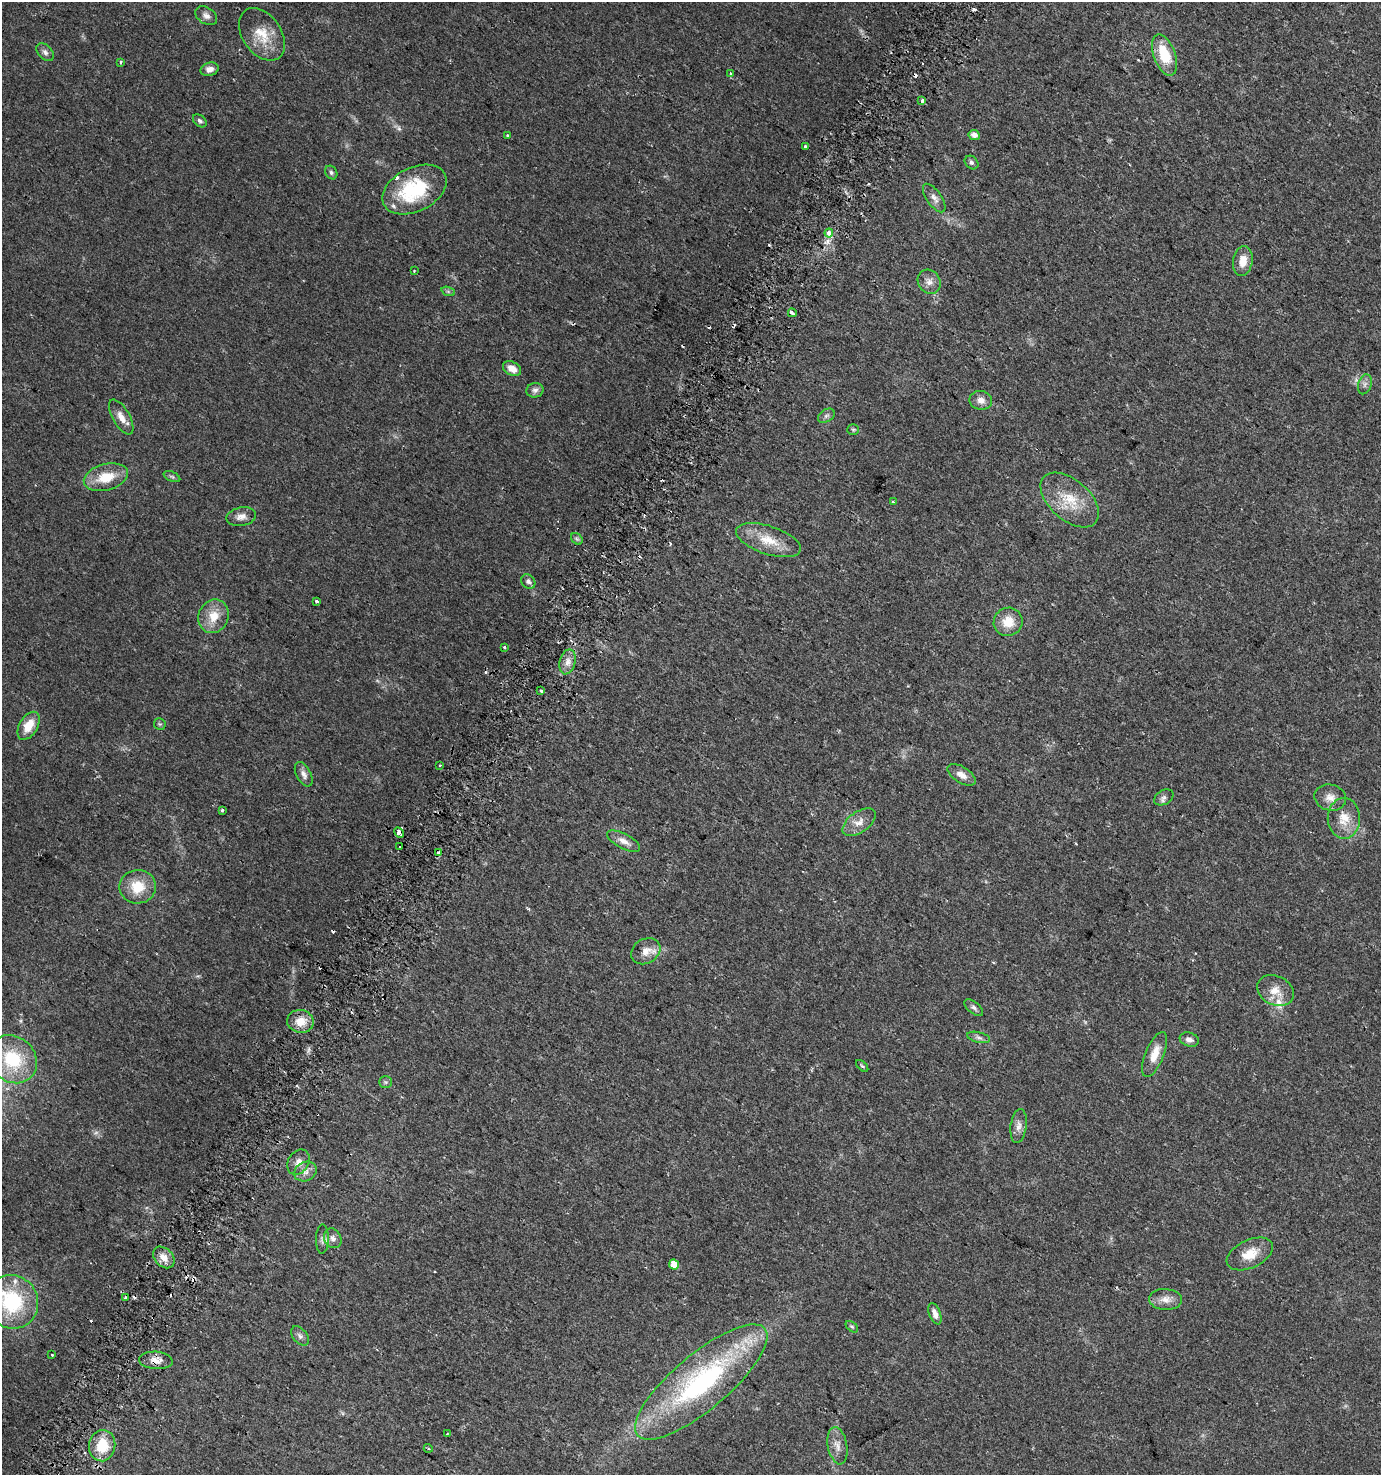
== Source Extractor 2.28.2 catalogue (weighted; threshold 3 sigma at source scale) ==
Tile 7 of 4 x 4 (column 3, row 2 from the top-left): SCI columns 2977-4355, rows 2973-4445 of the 6018 x 5937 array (HDU 1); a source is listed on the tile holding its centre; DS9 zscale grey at full resolution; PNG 1383 x 1477 px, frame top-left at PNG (2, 2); each listed source drawn as its Kron ellipse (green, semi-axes under 4 px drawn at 4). Shown black and unused: <1% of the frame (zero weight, under 2 of 3 exposures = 2% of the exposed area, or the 3 px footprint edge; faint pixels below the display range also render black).
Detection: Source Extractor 2.28.2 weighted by HDU 2 'WHT'; one run over the whole footprint, this tile lists its part. Background 0.0616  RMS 0.0082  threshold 0.037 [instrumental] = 3 sigma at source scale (4.5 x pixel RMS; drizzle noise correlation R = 1.50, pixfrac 1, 0.0396/0.0396 arcsec/px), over >= 5 px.
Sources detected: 112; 1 too faint to see at this stretch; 18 cosmic-ray / hot-pixel residue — neither listed nor drawn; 4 inside a brighter listed object's ellipse — not listed separately; the other 89 listed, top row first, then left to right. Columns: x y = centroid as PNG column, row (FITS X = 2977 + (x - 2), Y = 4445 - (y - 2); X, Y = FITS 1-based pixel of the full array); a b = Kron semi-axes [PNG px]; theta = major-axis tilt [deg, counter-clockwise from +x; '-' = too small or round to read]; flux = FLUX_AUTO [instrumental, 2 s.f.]
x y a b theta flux
206 16 12 8 -33 3.9
262 34 29 19 -55 21
45 52 10 6 -46 3
1164 55 21 10 -70 27
121 62 3 3 - 2.2
210 69 9 6 15 4.4
731 74 3 3 - 6.8
922 101 3 3 - 17
200 121 8 5 -40 1.9
507 135 3 3 - 0.7
974 135 6 5 - 5.1
806 146 3 3 - 4.7
971 162 7 6 - 1.9
331 172 7 5 -59 1.9
415 190 34 22 27 57
934 198 16 7 -55 4.7
829 233 4 4 - 11
1243 261 15 9 82 10
414 271 2 2 - 0.61
929 282 13 11 -54 5.5
448 291 7 4 -19 1.4
792 313 4 3 - 10
512 369 10 6 -30 6.5
1365 384 10 6 72 2.9
535 390 8 7 - 2.9
981 400 11 9 -11 5.5
826 416 9 6 31 2.5
121 417 19 8 -60 7.7
853 430 6 5 - 1.2
106 477 22 13 15 21
172 477 9 4 -23 1.6
1070 500 34 20 -41 27
893 502 3 3 - 1.4
241 517 15 9 11 5.6
577 539 6 5 - 1.6
768 540 34 14 -18 21
528 581 8 6 -48 2.5
316 601 3 3 - 1.8
214 616 17 15 68 14
1008 622 14 14 - 14
504 647 3 3 - 6.4
568 662 13 7 76 5.8
541 691 3 3 - 2.8
160 724 6 5 - 1.2
28 726 15 9 60 14
440 765 2 2 - 0.96
304 774 13 7 -62 4.2
961 775 16 8 -32 6.6
1164 797 10 7 30 2.8
1330 797 16 13 -13 7.7
222 810 3 3 - 2.8
1344 818 20 16 -90 15
859 822 19 10 35 8
399 833 5 4 - 14
624 841 18 7 -28 6.4
400 846 3 2 - 1.1
438 852 3 3 - 7.1
138 887 18 16 1 20
646 951 15 12 30 8.5
1276 991 19 14 -26 11
974 1008 11 5 -39 2.5
300 1021 13 11 -11 11
979 1037 11 5 -14 2.8
1189 1039 9 7 -17 4.1
1155 1054 24 9 68 13
13 1059 26 22 -42 45
862 1066 7 3 -45 1
386 1082 6 5 - 1.6
1019 1126 17 8 82 5.3
298 1162 13 10 57 6.2
305 1171 12 9 28 5.3
333 1238 10 8 -61 4.5
322 1239 14 6 89 3.4
1250 1254 25 14 25 15
164 1257 12 9 -45 7.5
674 1264 5 5 - 8.4
125 1297 3 3 - 1.2
1166 1299 16 10 -3 7.3
12 1302 27 26 - 61
935 1314 11 5 -69 5.1
852 1327 7 4 -39 1.3
300 1336 11 7 -50 3.1
52 1354 3 3 - 2.6
156 1360 17 8 -5 6.8
701 1382 83 27 40 160
447 1433 4 2 - 0.64
102 1446 16 13 83 20
837 1446 19 9 -79 7
428 1448 4 3 - 0.84
Overlapping masked pixels (flux is a lower limit): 2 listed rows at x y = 399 833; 156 1360
Isophote crosses this tile's border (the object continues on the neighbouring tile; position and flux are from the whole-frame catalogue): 1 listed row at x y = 12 1302